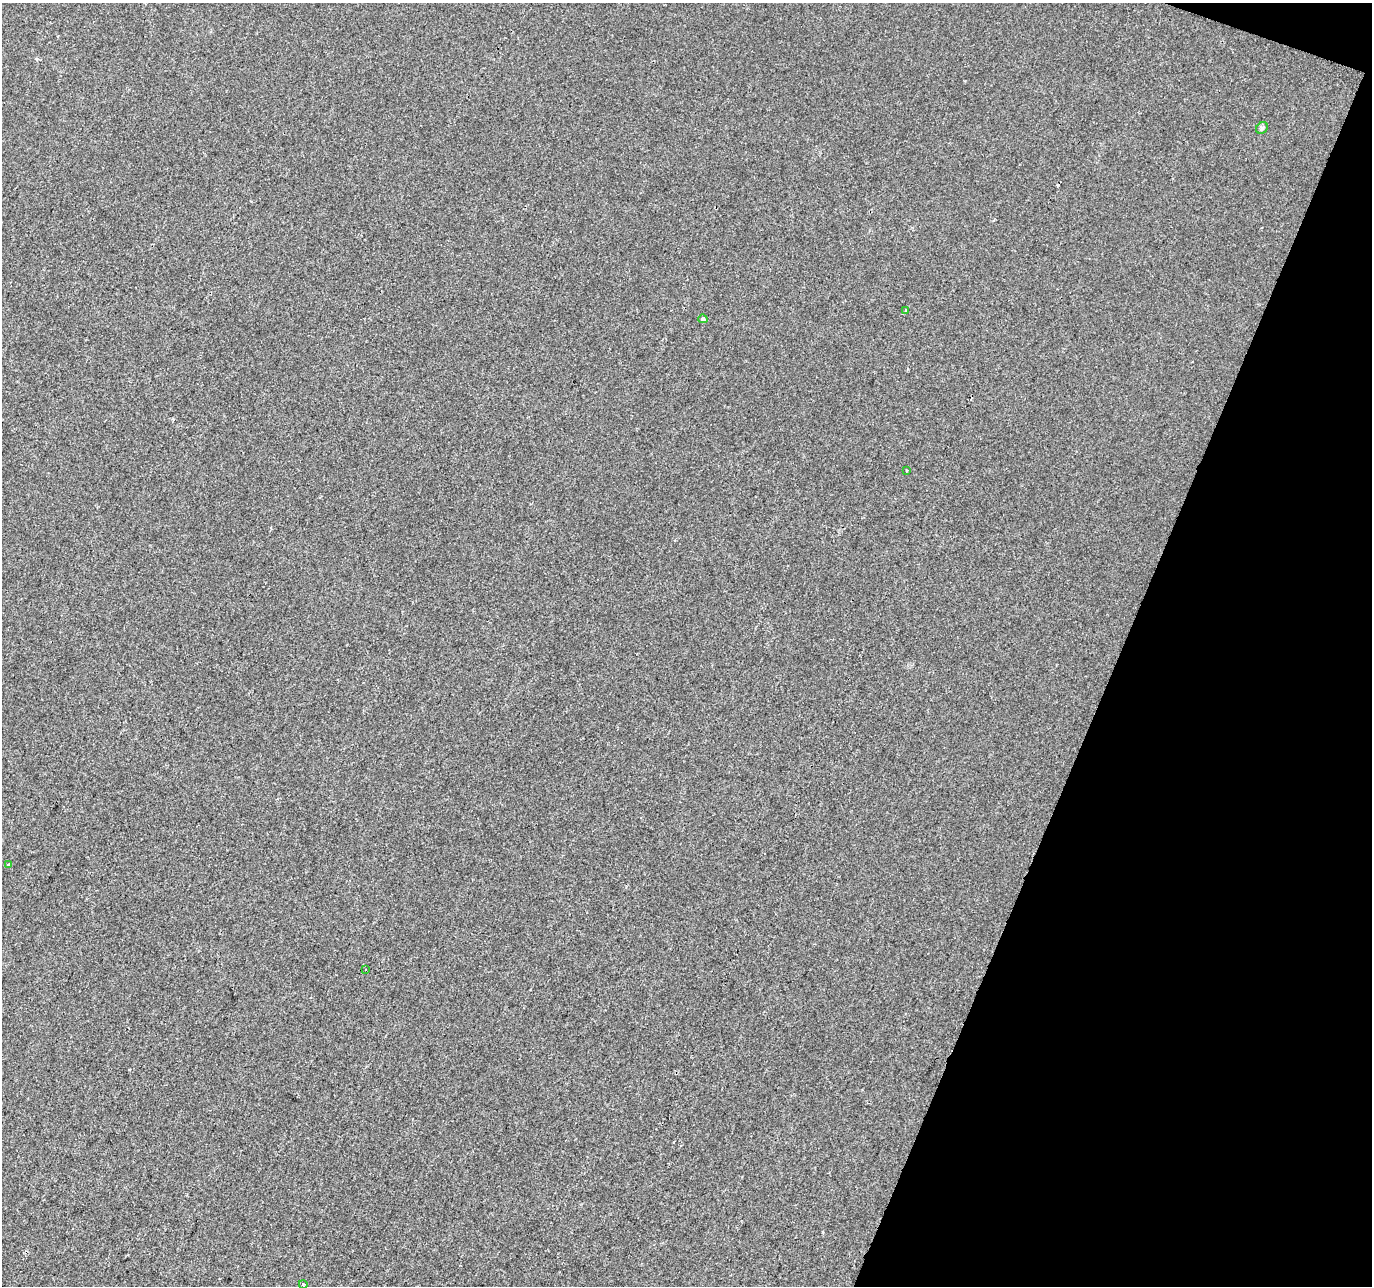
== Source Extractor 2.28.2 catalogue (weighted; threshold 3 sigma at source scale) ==
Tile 8 of 4 x 4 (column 4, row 2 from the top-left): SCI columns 4117-5486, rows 2848-4131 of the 5486 x 5628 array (HDU 1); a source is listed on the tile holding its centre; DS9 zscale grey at full resolution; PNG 1374 x 1288 px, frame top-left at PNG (2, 3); each listed source drawn as its Kron ellipse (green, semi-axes under 4 px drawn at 4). Shown black and unused: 19% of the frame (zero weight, under 2 of 3 exposures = <1% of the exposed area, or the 3 px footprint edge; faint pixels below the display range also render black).
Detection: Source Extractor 2.28.2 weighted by HDU 2 'WHT'; one run over the whole footprint, this tile lists its part. Background 0.00144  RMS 0.0047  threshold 0.0211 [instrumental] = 3 sigma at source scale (4.5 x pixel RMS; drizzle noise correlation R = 1.50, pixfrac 1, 0.0396/0.0396 arcsec/px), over >= 5 px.
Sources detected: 8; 1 cosmic-ray / hot-pixel residue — neither listed nor drawn; the other 7 listed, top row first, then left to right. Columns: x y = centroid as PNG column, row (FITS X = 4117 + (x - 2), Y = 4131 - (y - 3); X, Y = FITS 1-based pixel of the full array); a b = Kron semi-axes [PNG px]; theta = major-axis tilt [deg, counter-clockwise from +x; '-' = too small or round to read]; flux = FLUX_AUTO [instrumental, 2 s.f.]
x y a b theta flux
1262 128 6 5 - 0.82
906 311 3 3 - 1.5
703 319 5 4 - 1.5
907 470 3 2 - 0.44
8 864 3 3 - 1.5
366 969 3 2 - 0.75
303 1284 4 3 - 0.41